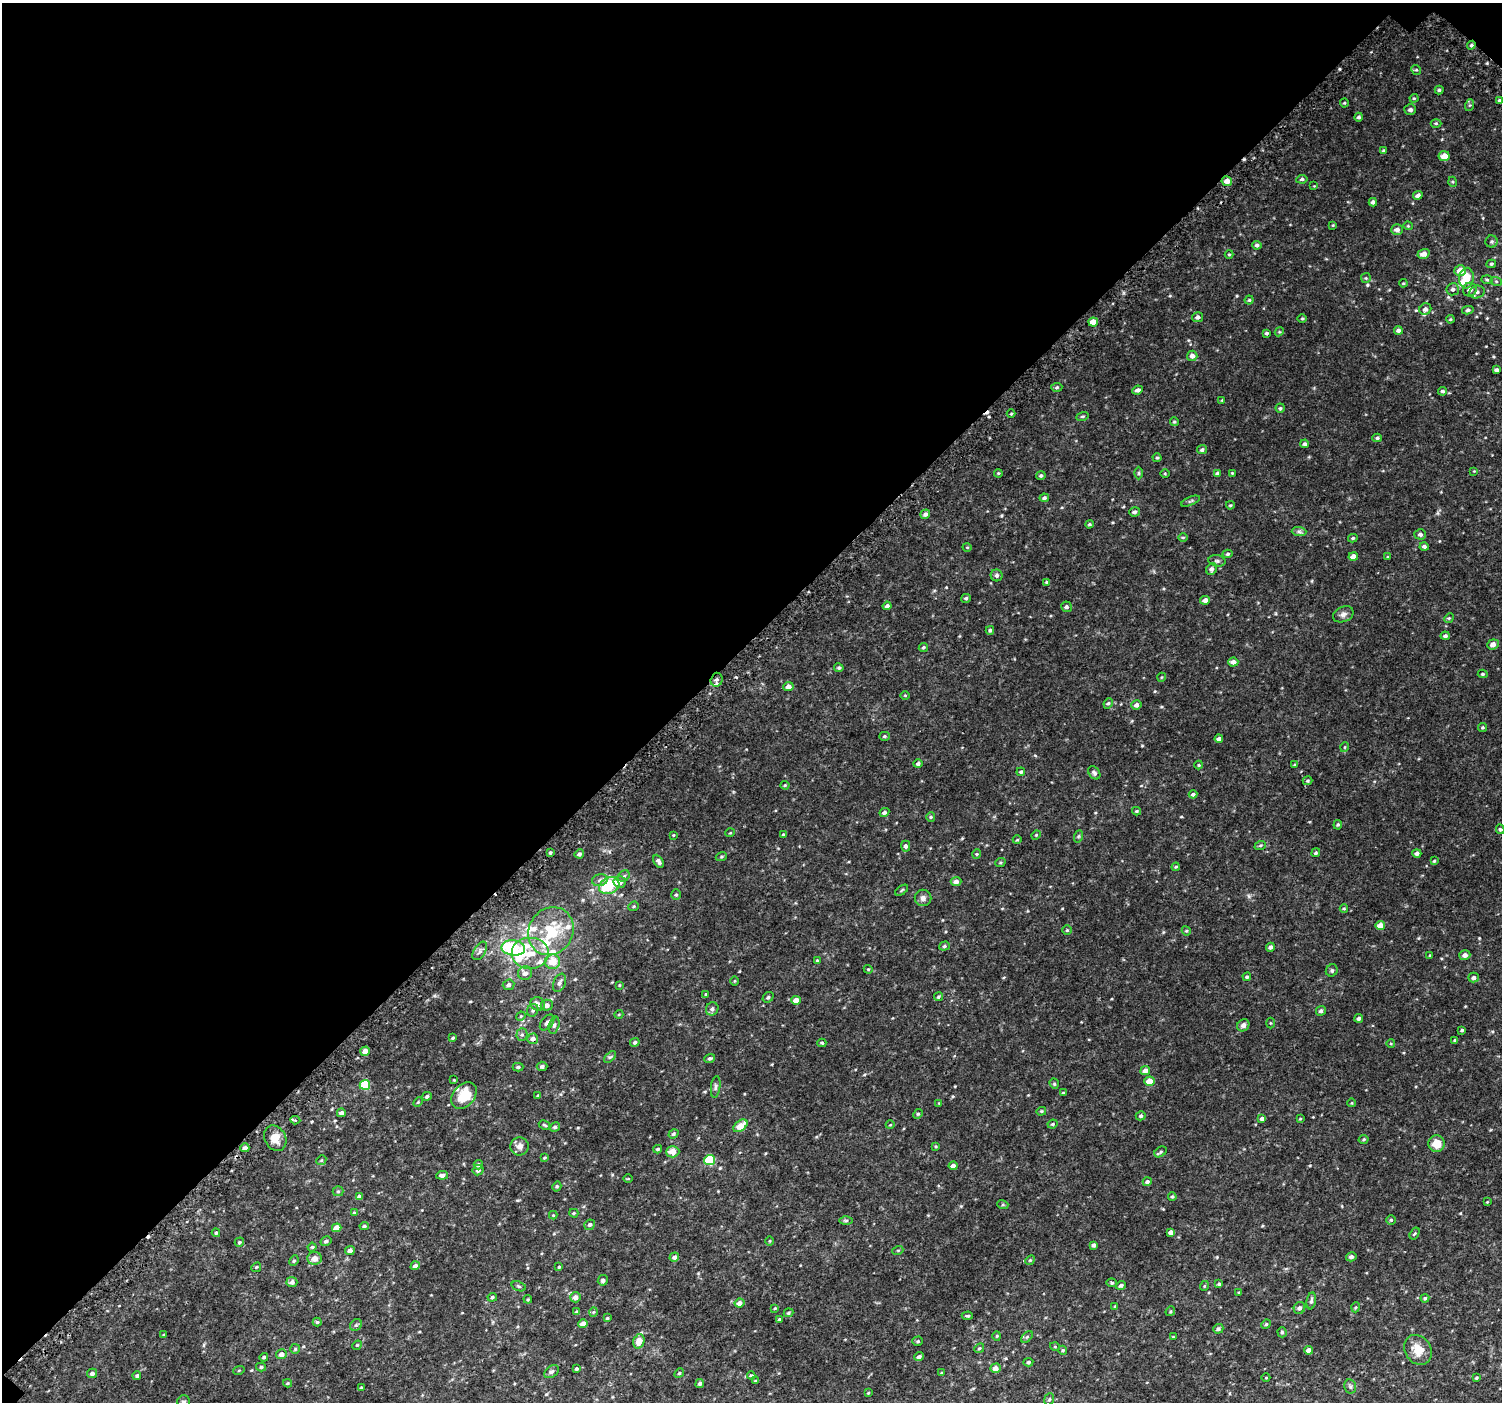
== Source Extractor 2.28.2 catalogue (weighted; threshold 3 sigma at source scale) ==
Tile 2 of 4 x 4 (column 2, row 1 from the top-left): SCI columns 1564-3063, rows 4423-5822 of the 6113 x 6113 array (HDU 1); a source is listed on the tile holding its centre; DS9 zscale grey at full resolution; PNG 1504 x 1404 px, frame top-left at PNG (2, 3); each listed source drawn as its Kron ellipse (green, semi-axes under 4 px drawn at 4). Shown black and unused: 46% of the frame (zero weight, under 2 of 3 exposures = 3% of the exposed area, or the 3 px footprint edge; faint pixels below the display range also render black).
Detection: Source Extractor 2.28.2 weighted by HDU 2 'WHT'; one run over the whole footprint, this tile lists its part. Background 0.0336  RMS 0.0094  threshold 0.0425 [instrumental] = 3 sigma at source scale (4.5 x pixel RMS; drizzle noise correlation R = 1.50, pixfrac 1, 0.0396/0.0396 arcsec/px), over >= 5 px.
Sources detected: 363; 6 cosmic-ray / hot-pixel residue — neither listed nor drawn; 13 inside a brighter listed object's ellipse — not listed separately; the other 344 listed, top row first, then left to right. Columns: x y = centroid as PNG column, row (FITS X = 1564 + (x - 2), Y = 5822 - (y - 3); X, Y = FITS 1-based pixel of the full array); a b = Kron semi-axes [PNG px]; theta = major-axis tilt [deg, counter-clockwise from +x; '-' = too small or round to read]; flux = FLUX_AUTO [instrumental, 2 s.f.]
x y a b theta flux
1471 45 5 4 - 1.7
1416 70 5 4 - 1.1
1439 90 4 4 - 1.2
1414 98 4 4 - 0.87
1499 100 3 3 - 1.1
1344 103 4 4 - 0.88
1470 105 6 4 71 1.2
1410 110 6 5 - 2.5
1359 117 4 4 - 1.6
1436 123 5 3 - 0.98
1384 151 4 3 - 1.4
1444 156 5 5 - 9.3
1302 179 5 4 - 1.7
1227 181 5 5 - 6.5
1453 182 5 3 - 0.88
1314 186 4 4 - 0.73
1418 195 5 4 - 3.1
1373 202 4 4 - 2.3
1333 225 4 3 - 0.74
1408 226 4 4 - 0.93
1397 230 6 5 - 3.8
1492 242 6 6 - 1.7
1257 245 4 4 - 1.9
1229 254 4 4 - 0.98
1423 254 6 5 - 5.3
1491 264 5 3 - 1.2
1460 271 6 5 - 9.6
1366 278 5 5 - 1.1
1466 278 10 7 85 14
1487 280 5 3 - 1.1
1496 281 6 4 -19 1.2
1403 283 4 3 - 0.83
1453 289 6 6 - 2.2
1470 290 7 7 - 3.8
1477 292 8 6 16 3.1
1249 300 4 4 - 1
1425 309 6 5 - 2.5
1468 310 6 4 11 1.7
1197 317 6 5 - 2.5
1302 319 4 3 - 0.89
1450 319 4 3 - 0.94
1093 322 5 4 - 11
1398 330 4 4 - 2.5
1279 332 5 3 - 0.88
1266 333 3 3 - 1.3
1192 356 5 5 - 4
1497 370 4 3 - 2.5
1057 387 6 4 3 1.3
1137 390 5 4 - 2.9
1442 391 4 4 - 1.5
1222 400 4 3 - 0.74
1280 408 4 4 - 1.1
1011 414 4 3 - 0.95
1082 416 6 4 18 1.2
1174 422 4 4 - 1.1
1377 438 5 4 - 1.3
1305 444 4 4 - 2.1
1202 450 5 4 - 1.9
1157 458 4 4 - 0.98
1474 471 3 3 - 0.6
998 473 4 3 - 0.8
1139 473 6 4 90 1.1
1165 473 4 3 - 0.77
1217 473 4 4 - 1.8
1232 473 3 3 - 0.66
1041 476 4 4 - 1.6
1044 498 5 4 - 1.7
1190 501 10 4 22 1.6
1230 505 4 3 - 1
1135 512 5 4 - 2.5
925 514 5 4 - 2.9
1089 524 4 3 - 1.2
1299 532 7 4 -2 2.1
1420 534 6 5 - 2.5
1183 537 5 3 - 0.88
1353 538 5 3 - 1.2
1424 546 4 4 - 2.1
967 547 5 3 - 0.63
1228 554 5 4 - 1.4
1353 557 5 4 - 6.3
1388 557 4 4 - 0.96
1217 561 8 5 -9 2
1211 569 6 5 - 2.8
997 575 6 6 - 2.4
1046 582 4 3 - 0.89
966 598 5 4 - 1.5
1205 600 5 4 - 4.1
887 606 4 4 - 2.7
1066 607 5 5 - 2.1
1343 614 11 7 24 3.6
1449 618 5 4 - 1.2
990 630 4 3 - 1.4
1445 636 4 4 - 2.1
1493 644 6 5 - 3.8
923 647 5 4 - 1.3
1233 662 5 4 - 4.2
839 668 5 4 - 1.4
1483 674 5 4 - 1.1
1162 677 4 3 - 0.71
717 680 7 6 - 2.5
788 686 5 4 - 4.6
905 695 4 3 - 0.69
1108 703 5 4 - 1.4
1136 705 5 4 - 3.4
1483 727 4 4 - 1.1
884 736 5 4 - 1.2
1219 739 4 3 - 2.9
1345 747 5 3 - 0.7
918 764 4 4 - 2.2
1199 765 4 4 - 0.87
1295 765 4 3 - 0.97
1021 772 4 4 - 1.3
1094 773 7 5 -52 2.1
1308 781 5 4 - 1.2
785 785 4 4 - 0.98
1193 794 4 4 - 2
1136 811 4 4 - 0.95
884 812 5 4 - 2.2
931 817 5 4 - 1.1
1338 825 5 4 - 1.1
1500 829 5 4 - 1.4
730 833 5 3 - 0.67
673 835 4 3 - 0.73
783 835 4 4 - 1.1
1036 835 5 4 - 0.92
1079 836 6 4 71 1.2
1017 840 4 3 - 0.75
906 846 5 4 - 1.9
1260 846 6 3 20 1.2
550 853 3 3 - 1.3
1316 853 5 4 - 1.3
1417 853 4 4 - 2.6
579 854 5 4 - 2.2
977 854 5 4 - 0.91
721 857 6 4 19 1.2
659 861 7 4 -61 2.7
1434 861 4 4 - 1.1
1000 863 5 3 - 0.94
1176 867 4 3 - 0.87
624 876 6 5 - 1.7
600 880 8 6 17 2.9
956 881 5 4 - 3.7
620 882 6 6 - 4.5
609 886 10 8 26 34
902 890 7 3 36 1.1
676 895 5 4 - 1.3
923 898 8 8 - 3.4
633 906 5 4 - 1.2
1344 909 4 3 - 0.77
1380 925 5 4 - 9.9
1067 930 5 5 - 1.2
551 931 25 22 60 38
1186 931 5 4 - 1.1
944 946 5 4 - 1.6
1270 947 4 4 - 2.3
513 948 12 7 -5 45
480 951 10 5 58 2.7
530 954 19 16 0 22
1430 955 4 3 - 0.79
1465 955 5 5 - 3.9
817 960 3 3 - 0.84
553 962 7 7 - 12
868 969 4 3 - 0.75
1332 970 6 5 - 1.7
525 973 7 7 - 4.4
1247 977 4 4 - 1.4
1473 978 5 5 - 2.6
735 981 5 3 - 0.76
559 983 9 6 68 3
509 985 6 5 - 2.7
619 985 4 3 - 0.77
706 994 3 3 - 2
768 997 6 4 40 1.6
938 997 4 3 - 1.1
796 1000 5 4 - 8.6
538 1004 7 6 - 4.5
547 1005 6 5 - 4
712 1009 7 6 - 2.7
533 1010 6 5 - 1.7
1321 1011 5 4 - 2.1
619 1014 4 3 - 0.69
521 1016 5 4 - 0.98
1359 1018 4 4 - 2.5
547 1023 9 5 51 3.3
1271 1023 5 3 - 0.79
554 1025 9 5 75 2.1
1243 1025 6 5 - 2.8
1462 1030 3 3 - 1.1
522 1035 6 5 - 1.8
453 1038 3 3 - 0.98
533 1039 5 5 - 3.8
1455 1040 4 3 - 0.87
635 1042 5 4 - 1.6
822 1043 4 4 - 1.4
1391 1044 4 3 - 0.83
365 1051 5 4 - 5.5
610 1057 7 4 43 1.4
710 1058 5 4 - 1.7
542 1066 5 4 - 1.9
518 1067 5 4 - 1.5
1145 1071 5 4 - 5.3
454 1080 3 3 - 0.72
1149 1081 5 4 - 11
1054 1084 5 4 - 1.3
365 1085 5 5 - 30
716 1087 11 4 83 2.1
1063 1093 3 3 - 0.92
427 1096 5 4 - 1.9
464 1096 15 10 49 23
538 1096 4 3 - 1.3
418 1102 5 3 - 0.99
939 1103 4 4 - 0.65
1352 1103 4 3 - 0.62
1041 1111 5 4 - 1
341 1113 4 4 - 2.7
918 1114 5 4 - 1.1
1141 1116 5 4 - 1.6
1262 1119 4 3 - 2.8
1300 1119 4 4 - 0.86
295 1120 5 2 - 3.5
1052 1124 5 3 - 1.2
545 1125 6 4 -27 1.1
890 1125 4 3 - 0.66
740 1126 8 5 37 14
555 1127 5 4 - 1.7
673 1134 5 4 - 1.5
275 1138 13 10 -63 9
1364 1139 5 4 - 1.1
1437 1144 8 8 - 12
520 1146 9 9 - 4.6
936 1146 4 4 - 0.8
245 1148 4 4 - 2.8
658 1149 4 3 - 1.2
673 1152 6 5 - 7.8
1160 1152 7 4 36 1.3
545 1158 3 3 - 0.99
321 1160 5 4 - 1.1
710 1160 5 5 - 42
478 1165 5 4 - 1.8
953 1166 4 4 - 3.7
478 1170 5 5 - 2.8
442 1175 6 4 7 3.1
628 1179 4 3 - 0.71
1147 1182 4 4 - 1.9
557 1186 5 4 - 1.3
338 1191 5 5 - 1.2
359 1197 4 4 - 4.5
1172 1197 4 3 - 1.1
1487 1202 3 3 - 0.56
1003 1205 5 3 - 1
354 1213 4 4 - 1.2
574 1213 4 3 - 1
553 1215 4 4 - 0.75
846 1220 6 4 1 1.2
1391 1220 5 4 - 1.2
590 1225 5 5 - 1.9
364 1226 4 4 - 1.5
337 1228 5 4 - 9.2
1171 1232 4 4 - 3.5
216 1233 4 3 - 1.3
1415 1233 6 4 58 1.1
326 1241 6 4 33 2.3
770 1241 4 3 - 0.75
239 1242 5 4 - 1.5
1094 1245 4 3 - 2.4
312 1247 4 4 - 1.1
898 1250 5 3 - 0.86
350 1251 5 4 - 3.5
674 1257 5 4 - 2.5
1351 1257 5 4 - 2.9
314 1258 7 6 - 5.4
1030 1260 5 4 - 1.1
294 1261 5 4 - 1.2
415 1266 5 4 - 3.5
256 1267 5 4 - 1.1
559 1267 4 4 - 1.2
603 1280 5 5 - 1.7
292 1282 5 5 - 3.4
1112 1283 5 4 - 1.3
1219 1284 4 4 - 1.3
1121 1285 5 4 - 2.1
519 1286 7 4 -20 1.6
1204 1286 5 3 - 0.83
1239 1293 3 3 - 0.86
492 1297 5 4 - 1.2
575 1297 5 5 - 4
1425 1298 4 4 - 1.3
528 1299 4 3 - 0.84
1311 1301 8 4 81 2.4
739 1303 5 4 - 5
1115 1306 4 3 - 0.65
1356 1307 5 3 - 0.96
775 1308 4 4 - 0.91
1299 1308 6 5 - 2.8
1170 1311 5 4 - 1.1
577 1312 4 3 - 1.5
594 1312 5 3 - 0.81
789 1313 5 4 - 1.2
967 1316 5 3 - 1.1
607 1318 4 3 - 1
780 1319 4 3 - 1.3
317 1322 4 4 - 1.2
583 1324 4 4 - 7.4
1266 1324 5 4 - 1.2
356 1325 6 5 - 1.5
1218 1329 5 5 - 1.8
1282 1332 5 4 - 1.3
164 1335 4 3 - 1
997 1336 4 4 - 0.88
1027 1337 7 4 45 1.2
1173 1337 4 3 - 0.84
639 1341 7 5 72 10
918 1341 5 4 - 1.3
357 1345 5 4 - 1
1055 1347 5 3 - 0.76
979 1348 5 4 - 1.1
295 1349 5 5 - 1.3
1063 1350 4 4 - 1.1
1308 1350 4 4 - 4.5
1418 1350 16 13 -55 13
281 1354 5 5 - 4.7
264 1357 4 4 - 1.3
919 1357 5 4 - 2.3
1028 1362 5 4 - 1.3
261 1367 5 4 - 1.5
995 1368 5 4 - 5.4
576 1369 4 3 - 1.3
239 1370 6 3 20 0.85
552 1372 8 5 37 2
92 1373 5 4 - 3
679 1373 5 4 - 1.3
941 1373 4 3 - 0.66
751 1375 4 4 - 1.3
137 1376 4 4 - 1.7
1266 1378 4 3 - 0.67
1476 1378 4 3 - 1.2
756 1381 4 3 - 0.82
288 1383 4 4 - 0.97
700 1383 4 4 - 1.9
1350 1386 7 6 - 2.1
361 1388 4 3 - 1.3
868 1393 4 3 - 0.84
1049 1399 6 5 - 1.4
184 1402 7 6 - 2.2
Overlapping masked pixels (flux is a lower limit): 2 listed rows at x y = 1471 45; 717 680
Isophote crosses this tile's border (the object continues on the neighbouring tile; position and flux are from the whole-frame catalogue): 1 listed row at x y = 184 1402